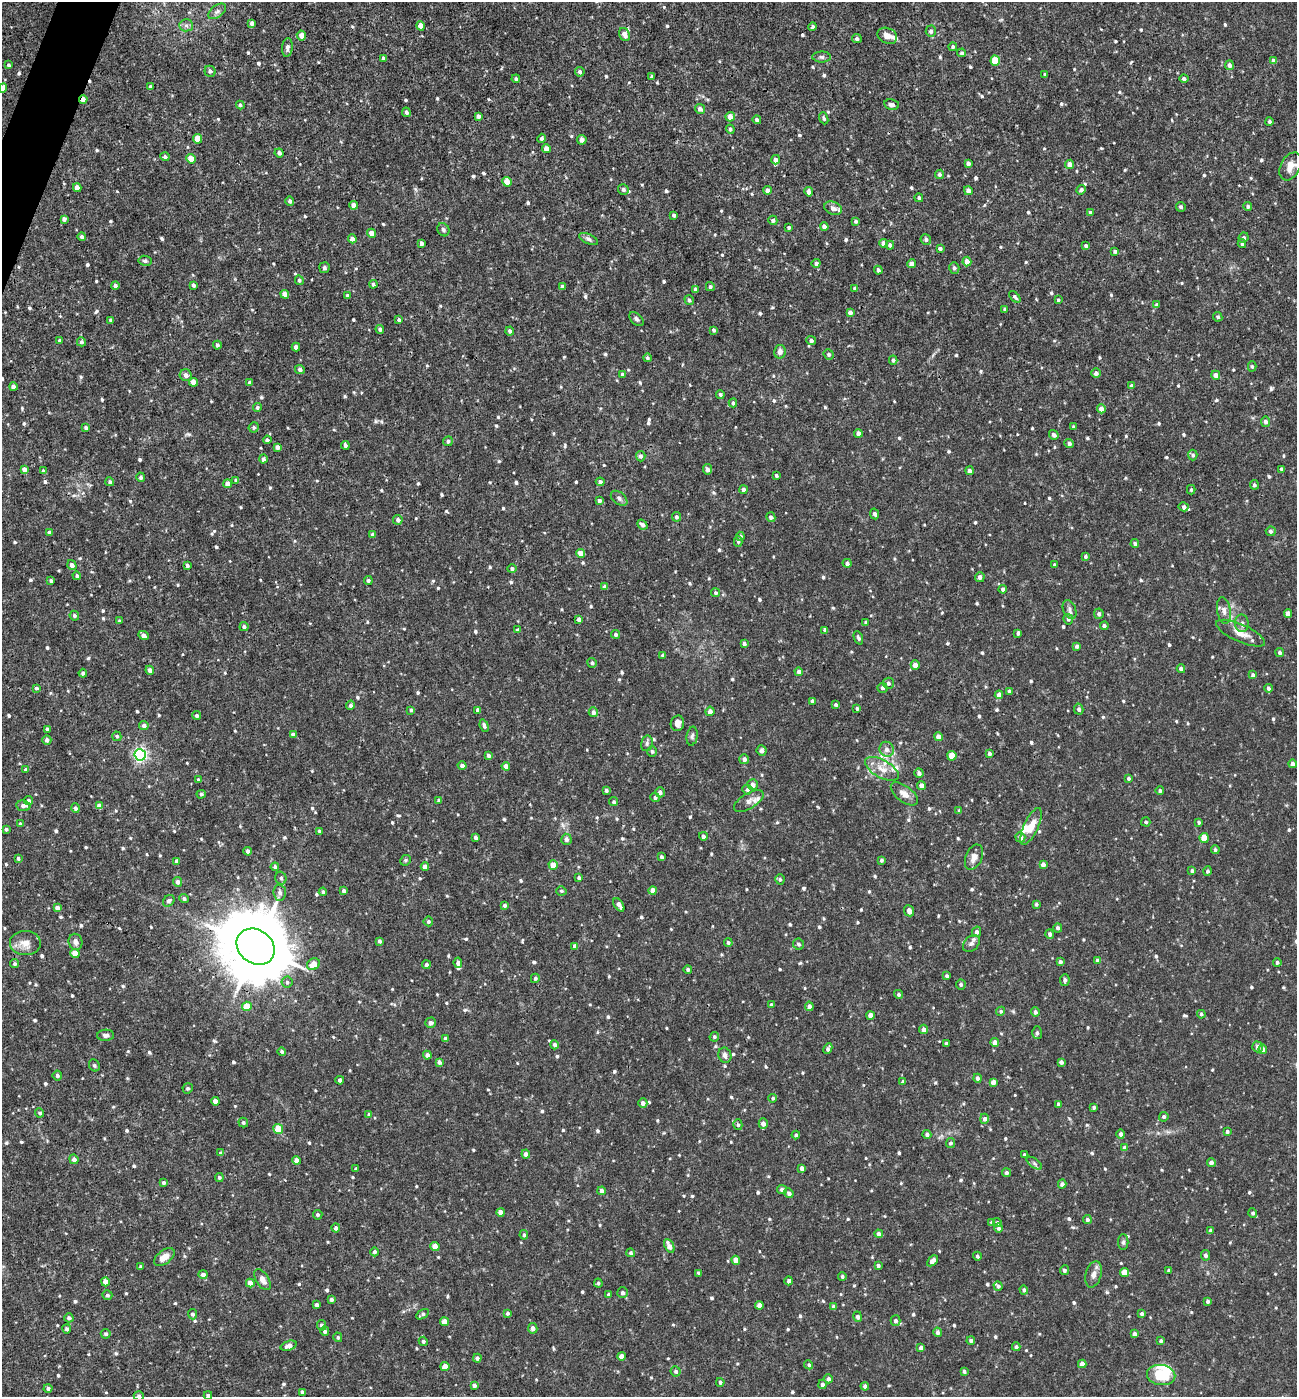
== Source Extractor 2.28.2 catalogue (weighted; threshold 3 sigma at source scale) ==
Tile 11 of 4 x 4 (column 3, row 3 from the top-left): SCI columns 2730-4024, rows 1396-2790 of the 5592 x 5579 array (HDU 1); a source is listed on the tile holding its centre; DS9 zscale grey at full resolution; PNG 1299 x 1399 px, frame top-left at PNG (2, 2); each listed source drawn as its Kron ellipse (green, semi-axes under 4 px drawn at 4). Shown black and unused: <1% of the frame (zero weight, under 3 of 4 exposures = <1% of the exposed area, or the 3 px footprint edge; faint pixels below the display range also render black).
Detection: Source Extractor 2.28.2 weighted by HDU 2 'WHT'; one run over the whole footprint, this tile lists its part. Background 0.019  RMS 0.0026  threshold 0.0117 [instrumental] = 3 sigma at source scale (4.5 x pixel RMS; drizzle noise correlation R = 1.50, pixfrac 1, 0.05/0.05 arcsec/px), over >= 5 px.
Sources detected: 894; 1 inside a brighter object's white glare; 1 cosmic-ray / hot-pixel residue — neither listed nor drawn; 11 inside a brighter listed object's ellipse — not listed separately; of the other 881, all 500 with FLUX_AUTO >= 0.46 (the completeness limit of this list) listed and drawn (381 fainter detections not listed), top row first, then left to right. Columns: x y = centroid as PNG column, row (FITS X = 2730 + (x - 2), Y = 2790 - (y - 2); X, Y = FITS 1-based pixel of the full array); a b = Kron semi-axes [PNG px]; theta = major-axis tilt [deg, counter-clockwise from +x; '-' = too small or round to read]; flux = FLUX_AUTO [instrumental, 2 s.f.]
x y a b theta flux
217 11 10 6 37 0.91
252 23 4 4 - 0.86
186 25 6 6 - 0.67
421 26 5 4 - 2
813 27 4 4 - 0.59
931 31 5 5 - 0.79
625 34 7 5 -63 1.7
301 36 5 4 - 1.8
887 36 10 7 -24 1.7
857 39 5 4 - 0.7
287 47 9 5 84 0.73
953 47 4 4 - 0.49
962 53 4 4 - 0.52
822 57 9 5 -1 0.66
383 58 4 3 - 0.75
995 61 5 4 - 6.1
1274 61 4 4 - 1.2
8 65 4 3 - 0.48
1229 65 5 4 - 1.1
210 71 5 5 - 0.75
580 72 5 4 - 0.61
1045 74 3 3 - 0.48
652 77 4 3 - 0.66
516 79 4 4 - 0.58
1184 79 4 3 - 0.75
150 87 4 3 - 0.78
3 88 5 4 - 1.2
83 99 4 3 - 1.7
240 105 4 4 - 0.52
892 105 7 5 -11 0.8
700 109 5 4 - 0.96
406 112 5 4 - 0.58
478 116 4 4 - 0.93
730 117 5 4 - 2
824 118 6 4 -68 0.51
757 120 4 4 - 0.74
1269 122 4 4 - 0.61
730 129 4 4 - 0.53
541 138 4 4 - 0.6
198 139 5 4 - 3.9
582 140 5 5 - 0.79
546 149 4 4 - 1.7
279 153 5 4 - 0.66
165 157 4 4 - 0.57
191 159 5 4 - 3
776 160 5 4 - 0.99
968 164 4 4 - 1
1070 164 4 4 - 1.6
1290 166 15 9 61 2.5
939 174 5 4 - 0.57
507 182 5 4 - 3.1
77 188 4 4 - 1.7
623 190 5 5 - 0.66
767 190 4 4 - 1
1081 190 5 4 - 0.63
968 191 4 4 - 1.3
809 192 4 4 - 0.99
919 198 4 4 - 0.55
290 201 4 4 - 0.65
354 205 4 4 - 1.4
1248 206 4 4 - 0.67
1181 207 5 4 - 0.61
833 208 9 6 -21 1.1
1090 212 4 3 - 0.48
674 215 4 3 - 0.57
64 219 4 4 - 0.68
773 220 5 4 - 0.61
856 221 4 4 - 0.54
789 227 3 3 - 0.5
824 227 4 4 - 1.2
443 230 7 5 -60 0.64
371 233 4 4 - 1.6
82 237 4 3 - 0.71
1244 238 5 5 - 0.67
352 239 4 4 - 1.3
588 239 10 4 -24 0.69
926 239 5 5 - 0.66
421 243 4 3 - 0.87
883 243 5 4 - 1.2
1242 244 4 4 - 0.53
890 245 4 4 - 0.81
1086 246 4 4 - 0.77
940 249 4 3 - 0.6
1115 251 4 4 - 0.58
145 261 6 5 - 0.54
967 261 5 4 - 2.1
816 263 4 4 - 0.83
912 264 4 4 - 1.3
324 268 5 5 - 0.47
954 268 6 5 - 0.67
878 270 4 3 - 0.69
299 280 5 4 - 0.57
373 284 4 4 - 0.48
194 285 4 3 - 0.74
115 286 4 4 - 0.72
562 286 4 4 - 0.75
710 287 4 4 - 0.53
855 288 4 4 - 0.77
695 290 4 3 - 0.59
285 294 4 4 - 1.6
347 295 3 3 - 0.47
1015 297 7 4 -47 0.6
689 300 5 4 - 0.54
1058 300 4 3 - 0.47
1157 305 4 4 - 0.71
1005 309 3 3 - 0.55
850 312 4 4 - 0.96
1218 317 5 4 - 0.55
636 319 8 5 -45 0.61
111 320 4 3 - 0.55
399 320 4 3 - 0.55
380 329 4 4 - 0.65
714 330 4 3 - 0.51
510 331 4 4 - 0.58
60 340 3 3 - 0.51
811 341 5 4 - 0.67
81 342 4 4 - 0.62
217 345 4 4 - 0.52
296 347 4 4 - 1.3
780 352 7 6 - 1.3
829 354 5 5 - 0.56
647 358 4 4 - 0.54
893 360 4 4 - 0.63
1252 366 5 4 - 0.47
300 369 5 4 - 0.67
1096 373 5 4 - 0.98
186 375 6 5 - 1.2
622 375 4 4 - 0.65
1216 375 4 4 - 1.4
193 382 4 4 - 2.4
250 382 4 3 - 0.57
1132 386 4 3 - 0.74
13 387 4 4 - 1.2
720 394 4 4 - 0.52
733 403 4 4 - 0.55
257 407 4 4 - 0.55
1101 409 4 4 - 1.8
1265 422 5 4 - 0.77
254 427 5 5 - 0.59
1074 427 4 4 - 0.53
86 428 3 3 - 0.57
858 433 4 4 - 1.1
1054 435 5 4 - 0.79
267 440 4 3 - 0.64
448 441 5 4 - 0.6
1069 444 5 4 - 0.71
345 445 4 3 - 0.61
277 447 4 4 - 1.2
1193 455 5 4 - 0.59
641 456 5 5 - 0.7
263 459 4 4 - 0.62
24 469 4 4 - 1.1
707 469 5 4 - 0.96
1282 469 4 3 - 0.63
43 471 4 4 - 0.61
969 471 4 4 - 0.83
776 476 4 3 - 0.54
141 477 5 4 - 0.6
236 480 4 4 - 0.53
110 482 4 4 - 0.5
600 482 4 4 - 0.77
227 484 4 4 - 1.6
1254 485 5 4 - 0.59
744 490 4 4 - 0.88
1191 490 4 4 - 0.47
619 498 9 6 -39 0.85
599 500 4 3 - 0.62
1184 507 5 4 - 0.76
875 514 5 4 - 0.71
676 517 5 4 - 0.62
771 517 5 4 - 0.72
398 520 5 4 - 0.81
642 525 6 4 -41 0.86
1271 531 5 5 - 0.61
49 532 4 3 - 0.65
373 534 4 3 - 0.75
740 536 4 4 - 0.59
738 541 5 4 - 0.47
1135 543 4 4 - 0.65
581 553 4 4 - 2.2
1085 556 4 4 - 0.54
847 563 4 4 - 0.76
72 565 5 4 - 1.1
187 565 4 3 - 0.63
1054 565 3 3 - 0.47
512 568 4 4 - 0.65
77 576 4 4 - 0.54
980 577 5 4 - 0.86
51 581 3 3 - 0.46
368 581 4 4 - 0.57
605 587 4 4 - 0.95
1003 589 4 4 - 0.93
716 593 4 4 - 0.48
1070 609 10 6 -68 0.95
1224 610 13 7 -81 1.3
1288 613 4 4 - 1.6
1099 614 5 4 - 0.6
74 616 5 4 - 0.61
579 619 4 3 - 0.81
1068 619 5 4 - 0.57
119 621 3 3 - 0.47
866 623 4 3 - 0.68
1242 623 9 7 -86 0.87
1104 626 4 4 - 0.61
244 627 4 4 - 0.71
518 630 4 4 - 0.64
825 630 4 4 - 0.95
1018 633 4 3 - 0.49
1241 633 26 8 -24 3
616 634 4 3 - 0.51
144 635 5 4 - 1
858 638 7 4 -68 0.63
744 643 4 3 - 0.63
1077 646 4 4 - 0.63
1280 652 4 4 - 0.67
663 655 3 3 - 0.53
592 663 5 4 - 0.58
915 665 4 4 - 1.9
1181 669 4 4 - 0.99
150 670 4 4 - 0.9
799 672 4 4 - 1.1
83 673 4 4 - 0.61
1253 675 4 4 - 0.49
888 683 5 5 - 0.76
36 688 3 3 - 0.53
882 688 5 5 - 0.59
1268 688 4 4 - 0.57
1009 691 4 4 - 0.48
999 695 4 4 - 1.5
812 701 4 3 - 0.63
350 705 5 4 - 0.65
836 705 4 3 - 0.48
857 708 3 3 - 0.51
1079 709 5 4 - 0.68
411 710 4 4 - 0.47
478 710 4 3 - 0.89
710 711 5 4 - 1.2
593 712 5 4 - 1.1
197 715 4 4 - 0.57
677 723 8 6 77 1.3
144 725 5 4 - 0.87
484 726 6 4 -70 0.66
47 729 4 3 - 0.62
293 735 4 4 - 0.93
117 736 5 4 - 0.51
692 736 9 5 81 0.64
938 737 4 4 - 1.6
47 740 5 4 - 0.86
647 743 8 6 77 0.62
887 749 7 7 - 1.4
762 750 5 5 - 0.63
652 751 5 4 - 0.52
989 754 4 3 - 0.63
140 755 6 5 - 58
488 755 4 4 - 0.73
952 756 5 4 - 3.9
744 759 5 5 - 0.87
1292 764 4 4 - 0.94
462 765 4 4 - 0.97
506 766 4 4 - 2.1
882 769 18 9 -30 2.9
26 770 4 3 - 0.82
919 773 5 4 - 0.8
1129 778 4 4 - 0.51
198 780 4 3 - 0.52
753 785 5 5 - 1.4
921 785 4 4 - 1.1
606 790 4 4 - 0.53
747 790 5 5 - 0.68
1160 791 4 4 - 0.47
660 792 5 4 - 0.94
201 794 4 4 - 0.5
904 794 16 8 -38 2
655 797 5 4 - 0.64
439 800 4 3 - 0.58
29 801 4 4 - 0.73
749 801 17 7 31 1.5
614 802 4 4 - 0.51
23 806 7 5 -6 0.96
99 806 4 4 - 1.6
76 808 4 4 - 0.71
959 811 4 3 - 0.57
1146 822 5 4 - 0.48
1199 822 4 3 - 0.51
20 824 3 3 - 0.51
1031 826 20 7 65 3.8
6 829 4 3 - 0.49
319 831 3 3 - 0.51
703 836 4 4 - 0.92
1020 837 5 5 - 1.7
475 838 4 3 - 0.73
1204 838 5 4 - 4.5
566 839 5 5 - 0.83
1215 850 4 4 - 0.46
248 851 4 4 - 0.81
661 857 4 3 - 0.56
974 857 13 8 67 1.8
18 858 4 3 - 0.47
406 860 5 5 - 0.54
881 860 4 4 - 0.51
177 861 4 4 - 1.1
553 865 5 4 - 2.6
1043 865 4 4 - 1.2
275 867 4 4 - 0.72
425 867 4 4 - 1.6
1192 871 4 4 - 0.55
1208 871 4 4 - 0.57
281 878 6 5 - 0.68
579 878 4 3 - 0.65
780 879 5 4 - 0.51
178 882 5 4 - 1.1
344 891 4 3 - 0.75
561 891 5 4 - 0.47
653 891 4 4 - 2.3
323 892 4 4 - 0.53
280 893 8 6 -86 0.89
184 898 5 4 - 0.6
169 901 6 5 - 0.84
1036 904 4 3 - 0.48
505 905 4 4 - 0.62
619 905 7 4 -55 1.4
57 908 4 4 - 1.4
909 911 6 5 - 1.2
428 921 5 5 - 0.52
1058 928 4 4 - 0.66
976 932 5 4 - 0.9
1050 934 5 4 - 0.64
380 941 4 3 - 0.62
76 942 8 7 - 1.3
25 943 15 12 -1 2.7
728 943 4 4 - 0.56
799 944 6 5 - 0.6
971 944 10 7 45 1.1
575 946 4 4 - 0.98
256 947 20 16 -38 2500
75 954 4 4 - 3.2
1097 960 4 4 - 0.52
1060 962 4 3 - 0.66
1277 962 4 4 - 0.6
458 963 5 4 - 1.1
15 964 5 4 - 0.49
313 964 7 5 30 3.4
426 965 4 4 - 0.66
688 969 4 4 - 0.59
947 976 4 4 - 0.53
535 978 4 4 - 0.48
1065 980 6 4 85 0.8
287 982 5 5 - 0.55
961 984 5 5 - 0.56
899 994 5 4 - 0.58
771 1005 4 3 - 0.67
247 1006 5 4 - 4.6
809 1006 4 4 - 1.1
1001 1011 5 4 - 0.53
1035 1012 5 4 - 0.78
1201 1014 4 4 - 0.5
870 1015 4 4 - 1.9
431 1023 5 5 - 0.96
924 1029 4 4 - 0.97
1037 1033 6 5 - 0.66
106 1035 8 5 2 0.82
714 1037 5 4 - 0.48
445 1039 3 3 - 0.66
946 1043 3 3 - 0.52
995 1043 4 4 - 1.7
555 1045 4 4 - 0.74
1258 1047 5 5 - 1.3
828 1049 6 3 65 0.68
1263 1049 5 4 - 1.3
282 1051 4 4 - 0.58
427 1055 4 4 - 1.1
725 1055 8 6 -70 0.97
439 1062 4 4 - 0.93
1061 1062 4 4 - 0.85
94 1065 6 5 - 0.46
57 1075 5 4 - 0.62
977 1078 4 4 - 0.74
340 1080 4 4 - 0.67
903 1082 3 3 - 0.63
993 1082 4 4 - 1.5
188 1088 5 5 - 0.52
773 1098 4 4 - 0.47
215 1101 4 4 - 1.5
643 1103 5 4 - 1.2
1058 1104 4 3 - 0.69
1094 1107 3 3 - 0.57
40 1113 4 4 - 0.54
369 1114 4 4 - 0.59
1164 1117 5 4 - 0.57
984 1119 5 4 - 0.9
243 1122 5 4 - 0.53
763 1124 5 4 - 1.2
738 1125 5 4 - 0.47
278 1129 5 4 - 5.2
1227 1131 4 4 - 0.54
927 1134 4 4 - 0.78
1121 1134 4 4 - 0.76
796 1135 4 4 - 0.53
951 1143 5 4 - 0.54
1125 1148 4 4 - 1.6
221 1153 4 4 - 0.78
526 1154 4 4 - 0.92
1024 1155 3 3 - 0.48
74 1159 5 4 - 0.82
296 1161 4 4 - 1.7
1211 1162 4 4 - 0.89
1034 1163 9 4 -36 0.6
802 1168 4 4 - 1.2
356 1169 3 3 - 0.55
1006 1173 4 4 - 0.61
219 1177 4 4 - 0.56
163 1183 4 4 - 0.56
1062 1184 4 4 - 0.87
782 1189 5 4 - 0.68
602 1191 4 4 - 1.1
789 1193 5 4 - 0.76
500 1212 4 4 - 1.8
1253 1213 4 4 - 0.59
318 1215 5 4 - 0.56
1087 1219 4 4 - 0.6
992 1222 4 4 - 0.55
997 1222 4 4 - 0.57
336 1228 4 3 - 0.64
998 1228 5 4 - 0.65
1210 1231 4 3 - 0.74
879 1234 4 4 - 0.85
524 1235 5 4 - 0.53
1123 1242 8 5 89 0.58
435 1246 5 4 - 2.4
669 1246 7 4 -63 2.1
374 1252 4 4 - 0.62
631 1253 4 4 - 0.52
1205 1255 5 4 - 0.7
977 1256 4 3 - 0.5
164 1257 12 6 36 2.5
736 1260 4 4 - 2.5
932 1261 6 4 43 1.3
878 1266 4 4 - 0.57
141 1267 3 3 - 0.5
1064 1270 5 4 - 0.65
1169 1270 4 4 - 0.6
1124 1272 4 4 - 3.9
699 1273 4 3 - 0.52
1093 1274 13 7 74 1.5
203 1275 4 4 - 1.2
842 1276 4 4 - 0.49
262 1280 12 6 -57 1.6
789 1281 4 4 - 0.63
105 1282 4 4 - 1.6
250 1283 4 4 - 1.8
598 1283 4 4 - 0.48
998 1286 5 4 - 0.54
1024 1290 4 4 - 0.53
623 1293 5 5 - 0.87
107 1295 5 4 - 0.6
609 1295 4 4 - 0.59
331 1300 4 4 - 0.55
1208 1301 4 3 - 0.6
317 1305 4 4 - 0.99
759 1305 4 4 - 1.5
834 1307 4 4 - 1.1
508 1313 4 4 - 0.59
192 1314 5 4 - 0.56
423 1314 7 4 31 0.64
1142 1314 4 3 - 0.55
858 1317 5 4 - 0.84
69 1318 4 4 - 0.68
896 1321 5 5 - 0.74
444 1322 4 4 - 2.8
322 1325 5 4 - 0.8
533 1328 5 4 - 1.1
67 1329 4 4 - 0.57
325 1331 5 4 - 0.61
938 1332 4 4 - 0.83
106 1334 5 5 - 0.62
1134 1334 4 3 - 0.95
338 1337 5 4 - 0.5
971 1340 4 4 - 0.64
423 1341 4 4 - 0.55
1161 1341 3 3 - 0.53
289 1346 8 4 20 1.3
1016 1347 4 4 - 0.57
921 1348 4 4 - 1.2
621 1356 4 4 - 1.6
477 1358 4 4 - 0.71
1082 1364 4 4 - 1.6
809 1365 5 4 - 0.46
445 1367 4 4 - 2.7
676 1371 5 5 - 0.62
964 1371 4 3 - 0.49
1161 1375 14 10 -11 8.1
828 1379 4 4 - 0.76
720 1382 4 4 - 0.47
822 1384 5 4 - 0.84
474 1385 4 3 - 0.62
865 1386 4 4 - 0.83
48 1388 4 4 - 0.55
302 1392 4 3 - 0.66
208 1395 4 3 - 0.53
139 1396 5 4 - 0.59
Overlapping masked pixels (flux is a lower limit): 2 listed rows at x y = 83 99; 256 947
Isophote crosses this tile's border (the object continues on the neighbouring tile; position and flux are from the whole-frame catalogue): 5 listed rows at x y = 3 88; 1290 166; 48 1388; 208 1395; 139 1396